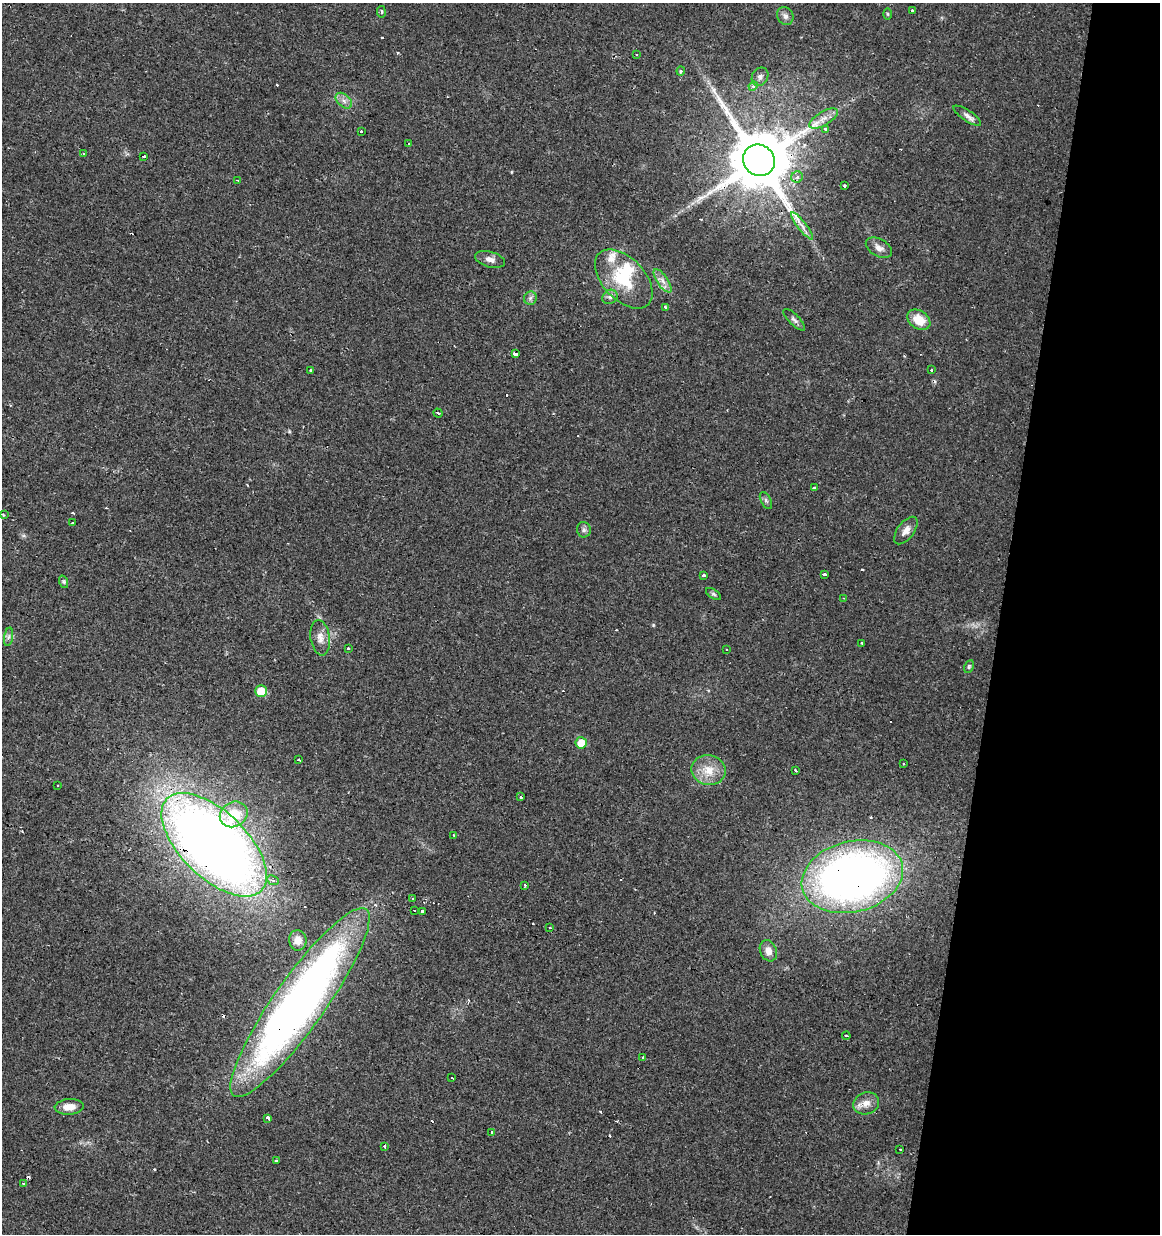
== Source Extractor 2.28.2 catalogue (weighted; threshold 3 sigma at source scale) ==
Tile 8 of 4 x 4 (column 4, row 2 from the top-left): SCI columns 3763-4920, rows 2467-3698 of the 5145 x 4941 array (HDU 1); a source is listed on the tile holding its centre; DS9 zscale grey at full resolution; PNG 1162 x 1236 px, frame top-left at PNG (2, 3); each listed source drawn as its Kron ellipse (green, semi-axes under 4 px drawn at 4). Shown black and unused: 14% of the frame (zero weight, under 2 of 3 exposures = <1% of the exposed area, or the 3 px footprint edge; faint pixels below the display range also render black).
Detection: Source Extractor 2.28.2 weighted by HDU 2 'WHT'; one run over the whole footprint, this tile lists its part. Background 0.0131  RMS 0.003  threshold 0.0136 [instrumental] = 3 sigma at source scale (4.5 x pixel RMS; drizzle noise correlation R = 1.50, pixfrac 1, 0.0396/0.0396 arcsec/px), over >= 5 px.
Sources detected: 111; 25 cosmic-ray / hot-pixel residue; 1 long thin detection or spike segment (spike, bleed or trail) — neither listed nor drawn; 2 inside a brighter listed object's ellipse — not listed separately; the other 83 listed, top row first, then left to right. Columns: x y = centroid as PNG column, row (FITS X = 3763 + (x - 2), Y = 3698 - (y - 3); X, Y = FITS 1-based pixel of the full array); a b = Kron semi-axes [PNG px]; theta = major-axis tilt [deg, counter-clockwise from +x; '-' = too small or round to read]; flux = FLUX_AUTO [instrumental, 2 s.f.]
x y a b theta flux
912 10 3 3 - 2.2
381 12 6 3 -82 0.37
888 14 6 4 -89 0.37
785 16 9 8 - 1.2
636 54 3 2 - 0.32
681 71 4 4 - 0.35
760 77 10 7 58 1.2
753 86 5 4 - 0.68
344 101 10 6 -41 1.4
967 116 16 5 -33 1.4
823 119 16 6 30 2.4
825 129 3 3 - 4.7
361 131 3 3 - 1.3
408 144 3 3 - 0.89
83 154 3 3 - 3.1
144 156 3 3 - 1.9
759 160 16 15 - 2600
797 177 6 5 - 0.91
238 180 3 3 - 0.55
844 186 3 3 - 2.1
802 226 17 3 -52 1.5
879 248 14 8 -31 1.9
490 259 15 7 -16 1.8
624 279 35 21 -46 17
662 281 13 5 -55 1.8
610 297 8 7 - 1.1
530 298 7 6 - 0.85
665 307 3 2 - 2.6
794 320 14 5 -45 1
919 320 12 9 -34 6
515 354 4 3 - 5.4
310 370 3 3 - 0.83
931 370 3 3 - 4.1
438 413 4 2 - 0.41
814 487 4 3 - 1.4
766 501 9 5 -63 0.65
3 515 4 2 - 0.32
73 523 3 2 - 0.42
584 530 8 7 - 0.83
906 531 16 8 53 2.2
824 574 4 3 - 2.5
704 575 3 3 - 0.56
64 582 6 4 -72 0.52
713 594 8 4 -34 0.61
844 598 3 2 - 0.57
9 637 9 4 81 0.86
320 638 18 9 -81 2.8
862 643 4 3 - 1.2
348 649 3 3 - 0.9
726 650 2 2 - 0.27
969 666 7 4 64 0.44
261 691 6 5 - 5.6
581 743 6 5 - 5
299 760 3 3 - 0.99
903 764 3 3 - 1
708 770 17 15 -12 5.5
795 770 4 3 - 0.74
57 785 3 2 - 0.49
521 797 3 3 - 2.7
234 814 14 12 32 9.9
454 836 3 2 - 0.55
214 845 66 33 -44 370
852 877 51 35 14 200
273 880 6 4 -25 1
525 885 3 3 - 1.9
413 898 3 2 - 0.46
414 910 3 2 - 0.38
422 912 3 3 - 12
550 928 3 2 - 0.27
298 940 10 8 -83 2.2
768 951 11 8 -67 2.5
300 1003 114 25 55 210
846 1036 4 3 - 1.5
642 1057 3 3 - 0.85
452 1078 3 3 - 3.4
866 1103 13 11 20 2.7
69 1107 14 8 3 3.8
268 1118 4 3 - 5
492 1133 3 3 - 1.3
385 1146 3 3 - 1.9
900 1149 3 3 - 1.1
276 1161 3 3 - 2.6
24 1184 3 3 - 0.94
Overlapping masked pixels (flux is a lower limit): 4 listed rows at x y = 759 160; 214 845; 852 877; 300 1003
Unlisted compact peaks at least as high as the median listed source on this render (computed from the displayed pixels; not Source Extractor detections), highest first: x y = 653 625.